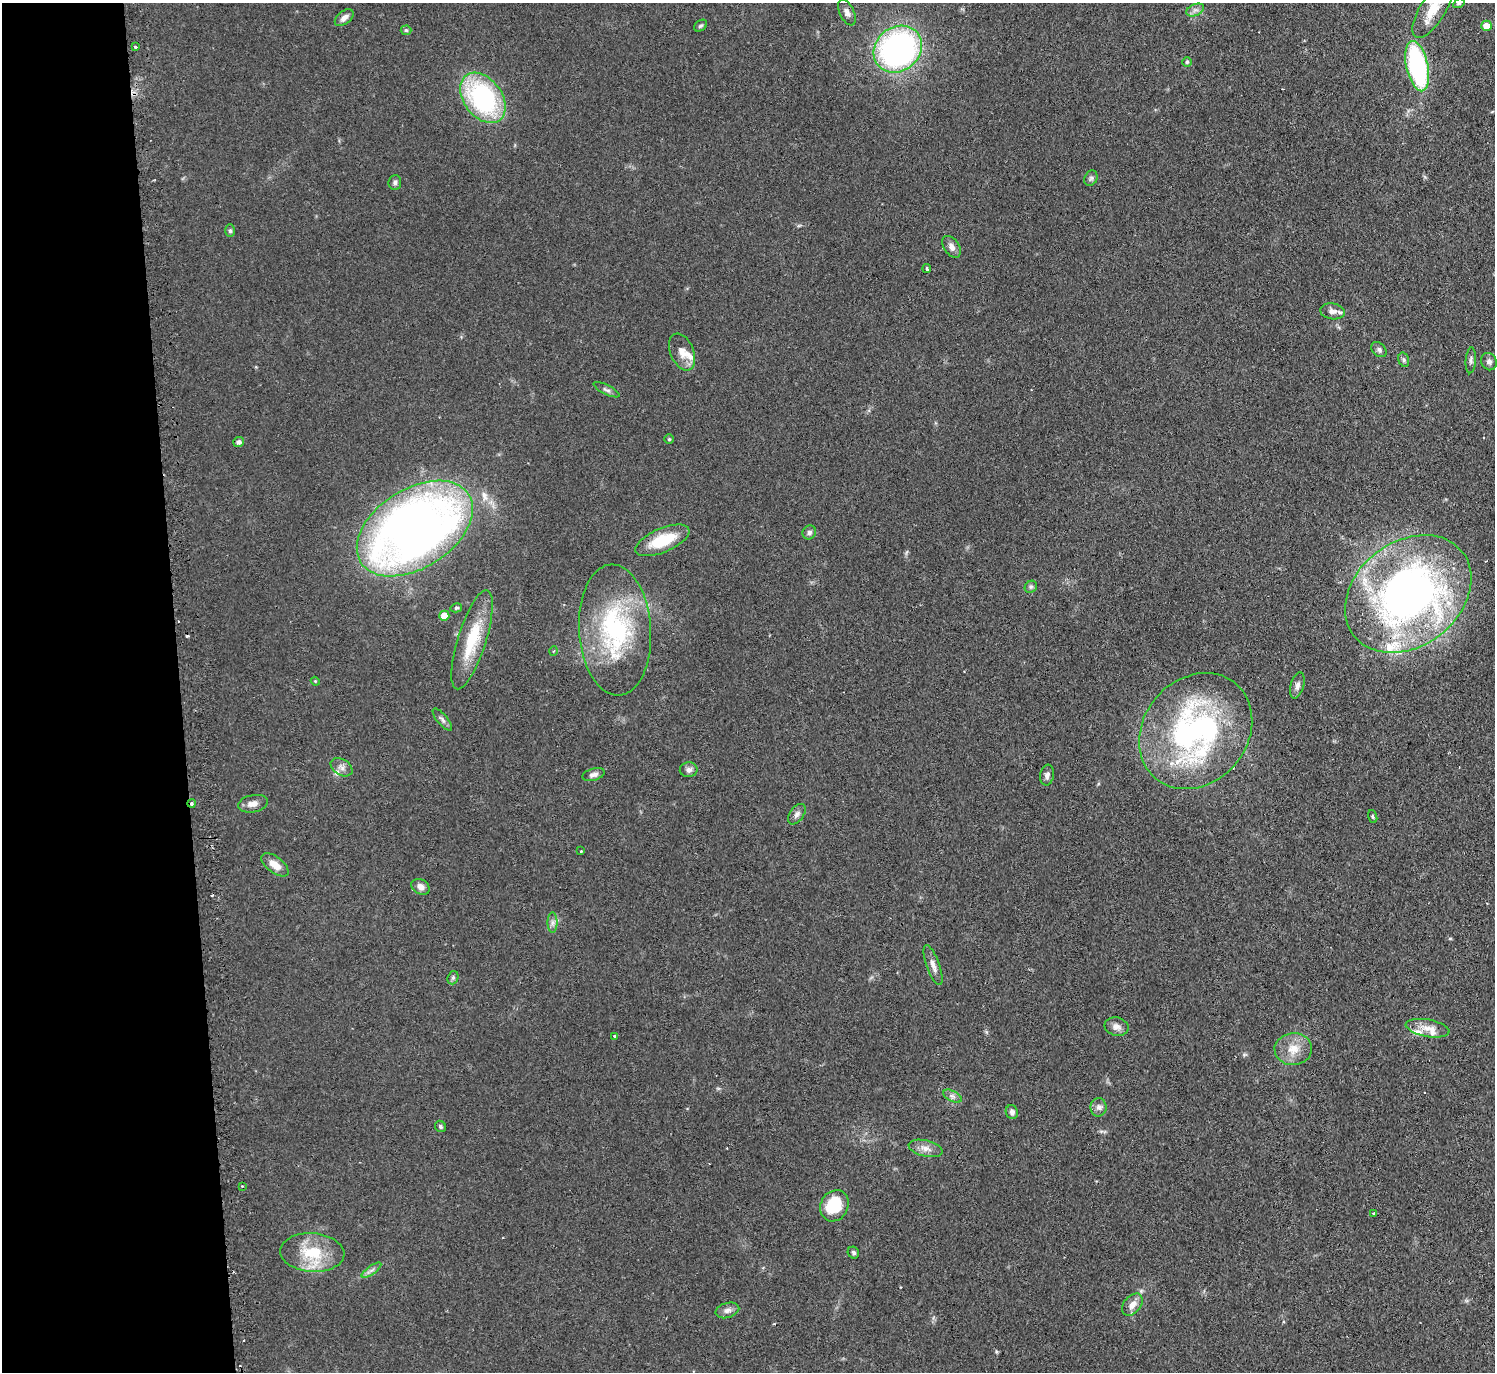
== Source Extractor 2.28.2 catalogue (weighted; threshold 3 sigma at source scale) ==
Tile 4 of 3 x 3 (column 1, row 2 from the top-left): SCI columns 27-1519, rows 1520-2889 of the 4533 x 4505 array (HDU 1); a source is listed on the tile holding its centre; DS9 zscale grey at full resolution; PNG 1497 x 1374 px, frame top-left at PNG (2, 3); each listed source drawn as its Kron ellipse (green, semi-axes under 4 px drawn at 4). Shown black and unused: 12% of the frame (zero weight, under 2 of 3 exposures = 4% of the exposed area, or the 3 px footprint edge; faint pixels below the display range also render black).
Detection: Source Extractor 2.28.2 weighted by HDU 2 'WHT'; one run over the whole footprint, this tile lists its part. Background 0.0924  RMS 0.0061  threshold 0.0274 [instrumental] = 3 sigma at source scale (4.5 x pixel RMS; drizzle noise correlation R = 1.50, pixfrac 1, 0.05/0.05 arcsec/px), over >= 5 px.
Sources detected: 85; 5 cosmic-ray / hot-pixel residue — neither listed nor drawn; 8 inside a brighter listed object's ellipse — not listed separately; the other 72 listed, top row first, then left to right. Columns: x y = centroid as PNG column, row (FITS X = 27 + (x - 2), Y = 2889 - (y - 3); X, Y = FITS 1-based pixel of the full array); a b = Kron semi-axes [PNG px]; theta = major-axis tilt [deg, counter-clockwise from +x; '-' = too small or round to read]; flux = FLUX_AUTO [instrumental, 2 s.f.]
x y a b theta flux
1459 3 6 4 31 0.95
1433 9 33 13 58 15
1195 10 9 5 23 2.3
847 12 14 7 -65 2.9
344 18 11 6 39 3.3
701 26 7 5 37 1.1
1486 26 5 5 - 7.1
406 30 5 5 - 0.89
135 47 3 3 - 1.3
898 49 25 22 40 190
1187 62 5 5 - 0.83
1417 66 25 11 -77 96
483 98 28 19 -53 93
1091 178 8 6 62 1.4
395 182 7 6 - 1.7
230 231 6 5 - 1.2
952 247 12 7 -55 3.4
927 268 4 3 - 1.5
1332 311 12 8 -8 3.7
1379 350 9 6 -44 1.8
682 352 19 11 -67 6.4
1404 360 7 5 -73 1.2
1471 360 13 5 86 1.8
1489 362 9 7 -61 2.2
606 390 14 4 -27 1.8
669 439 5 4 - 0.78
239 442 5 5 - 1.8
415 529 64 39 32 530
809 532 7 6 - 1.7
662 540 29 12 23 23
1031 587 6 5 - 1.3
1408 594 69 52 37 330
456 608 6 4 13 0.96
444 616 5 5 - 8.4
615 630 65 36 -86 87
472 640 52 14 73 28
554 651 5 3 - 0.67
315 681 4 3 - 0.57
1297 685 13 6 74 2.7
442 720 14 5 -50 1.9
1196 731 62 52 49 160
342 767 12 8 -31 2.9
689 770 9 7 3 2.5
593 775 11 6 16 2.5
1047 775 10 7 80 2.4
192 803 4 3 - 1.6
253 804 15 8 11 4.4
797 814 11 7 55 2.5
1373 816 7 4 -71 0.85
581 851 3 3 - 0.86
275 865 16 8 -37 7
421 887 10 7 -32 3.7
552 923 10 5 90 2.1
933 965 21 6 -70 4.2
453 978 7 5 71 1.3
1117 1027 12 9 -12 3.6
1428 1028 22 8 -10 6.7
614 1036 3 3 - 0.79
1293 1049 19 16 1 10
952 1096 10 5 -27 2
1098 1107 9 8 - 2.8
1012 1112 7 6 - 2.1
440 1126 6 5 - 1.1
925 1148 17 8 -13 4.6
242 1186 2 2 - 0.64
834 1206 16 13 60 24
1373 1213 4 3 - 0.72
312 1253 32 19 -4 26
853 1253 6 5 - 1.4
371 1270 12 3 35 1.7
1132 1305 13 8 49 5
727 1310 12 7 16 3
Overlapping masked pixels (flux is a lower limit): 1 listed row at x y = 192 803
Isophote crosses this tile's border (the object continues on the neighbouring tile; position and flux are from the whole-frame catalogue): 2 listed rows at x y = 1459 3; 1433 9